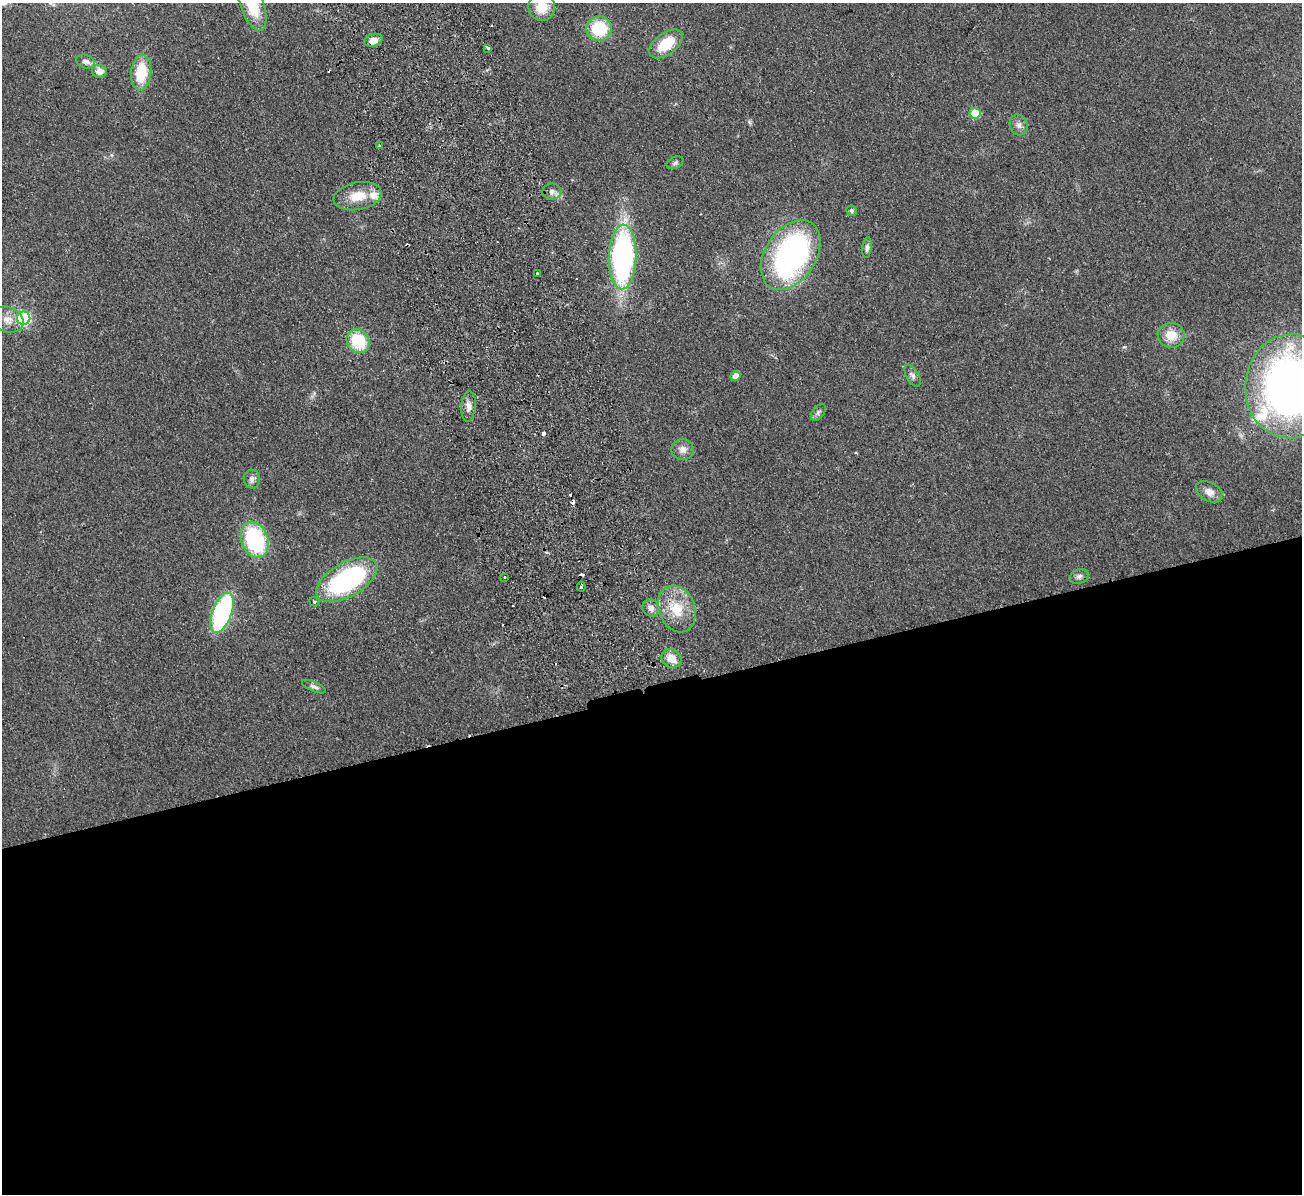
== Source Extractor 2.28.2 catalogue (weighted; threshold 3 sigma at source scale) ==
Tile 15 of 4 x 4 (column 3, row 4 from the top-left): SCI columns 2656-3955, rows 167-1358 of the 5311 x 5219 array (HDU 1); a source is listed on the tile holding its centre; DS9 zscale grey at full resolution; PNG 1304 x 1196 px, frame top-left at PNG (2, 3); each listed source drawn as its Kron ellipse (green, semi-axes under 4 px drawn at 4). Shown black and unused: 42% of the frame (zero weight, under 2 of 3 exposures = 3% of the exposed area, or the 3 px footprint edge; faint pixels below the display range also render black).
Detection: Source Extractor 2.28.2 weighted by HDU 2 'WHT'; one run over the whole footprint, this tile lists its part. Background 0.107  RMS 0.008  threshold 0.036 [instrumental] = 3 sigma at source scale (4.5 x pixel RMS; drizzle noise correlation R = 1.50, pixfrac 1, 0.05/0.05 arcsec/px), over >= 5 px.
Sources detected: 52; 7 cosmic-ray / hot-pixel residue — neither listed nor drawn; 2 inside a brighter listed object's ellipse — not listed separately; the other 43 listed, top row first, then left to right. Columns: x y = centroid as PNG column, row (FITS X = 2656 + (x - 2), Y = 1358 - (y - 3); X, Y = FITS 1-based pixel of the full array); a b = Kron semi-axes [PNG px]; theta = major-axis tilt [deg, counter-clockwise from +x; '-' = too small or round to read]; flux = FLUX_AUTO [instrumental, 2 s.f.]
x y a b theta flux
252 4 28 11 -71 35
542 7 14 13 - 15
599 28 13 12 - 36
373 40 9 6 16 7
666 44 19 10 37 24
488 48 3 3 - 3
85 61 9 6 -18 3.8
99 71 7 6 - 6.3
141 73 18 10 85 27
975 113 5 5 - 24
1019 125 10 8 -67 4
379 146 4 3 - 3.6
675 163 9 5 24 1.9
552 192 9 8 - 3.5
357 196 24 13 11 18
851 211 5 5 - 1.8
867 248 10 4 85 2.5
791 255 38 25 57 220
623 257 32 14 88 230
537 274 3 2 - 0.93
24 318 6 6 - 120
8 320 16 12 -23 7.7
1171 335 13 12 - 14
358 341 12 11 - 37
735 376 5 5 - 6.5
913 376 12 6 -61 2.8
1289 386 52 44 86 430
468 406 15 7 86 5.1
818 412 10 5 53 2.2
683 449 11 10 - 5.5
252 479 9 8 - 3.7
1209 492 14 9 -30 6.3
255 540 18 13 -70 80
1079 576 9 7 23 2.6
504 577 3 2 - 1.2
347 580 34 17 30 120
581 587 5 2 - 2.7
314 602 5 3 - 0.99
651 608 9 8 - 4.1
677 609 24 18 -69 22
222 613 21 10 69 120
672 658 10 9 - 10
314 687 13 5 -23 2.6
Isophote crosses this tile's border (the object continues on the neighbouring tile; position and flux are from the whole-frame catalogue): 3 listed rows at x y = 252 4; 542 7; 1289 386